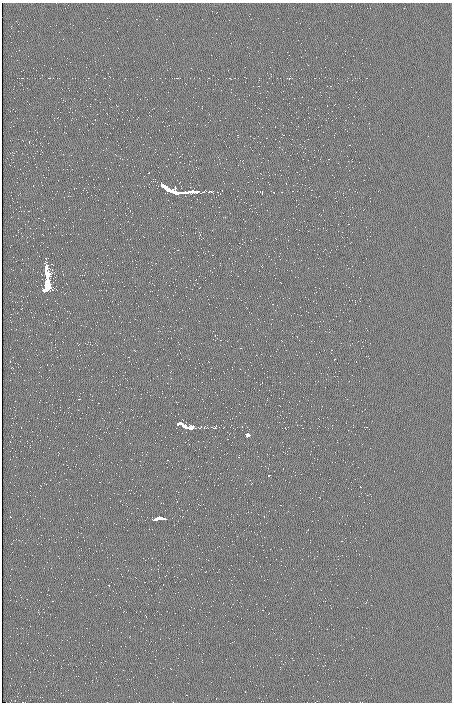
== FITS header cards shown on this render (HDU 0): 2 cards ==
NAXIS1  =                  450 / length of data axis 1
NAXIS2  =                  700 / length of data axis 2

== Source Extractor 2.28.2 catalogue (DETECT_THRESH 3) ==
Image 450 x 700 px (HDU 0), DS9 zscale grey, 1 PNG px = 1 image px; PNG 454 x 704 px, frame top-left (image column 1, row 700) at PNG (2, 3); no overlay
Background -0.306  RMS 55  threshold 164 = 3 sigma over >= 5 px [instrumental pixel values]
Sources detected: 16; all 16 listed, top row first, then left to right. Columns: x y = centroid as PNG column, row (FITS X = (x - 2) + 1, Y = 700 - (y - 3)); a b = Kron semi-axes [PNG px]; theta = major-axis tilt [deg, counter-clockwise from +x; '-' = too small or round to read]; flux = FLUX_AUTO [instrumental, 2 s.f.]
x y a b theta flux
164 186 6 3 -29 2.5e+06
190 191 5 2 - 1.8e+06
175 192 16 3 -14 6.9e+06
185 192 6 3 1 2.5e+06
195 192 7 2 -7 2.9e+06
203 192 3 2 - 3.3e+03
211 192 6 3 -11 4.7e+03
46 274 10 3 -74 6.5e+06
47 286 12 4 70 1.3e+07
178 424 7 3 0 1.0e+07
190 427 11 3 -8 7.5e+06
215 427 5 3 - 4.6e+03
247 435 3 3 - 3.5e+06
269 475 3 2 - 1.4e+06
159 518 7 3 16 5.3e+06
163 518 5 3 - 3.1e+06